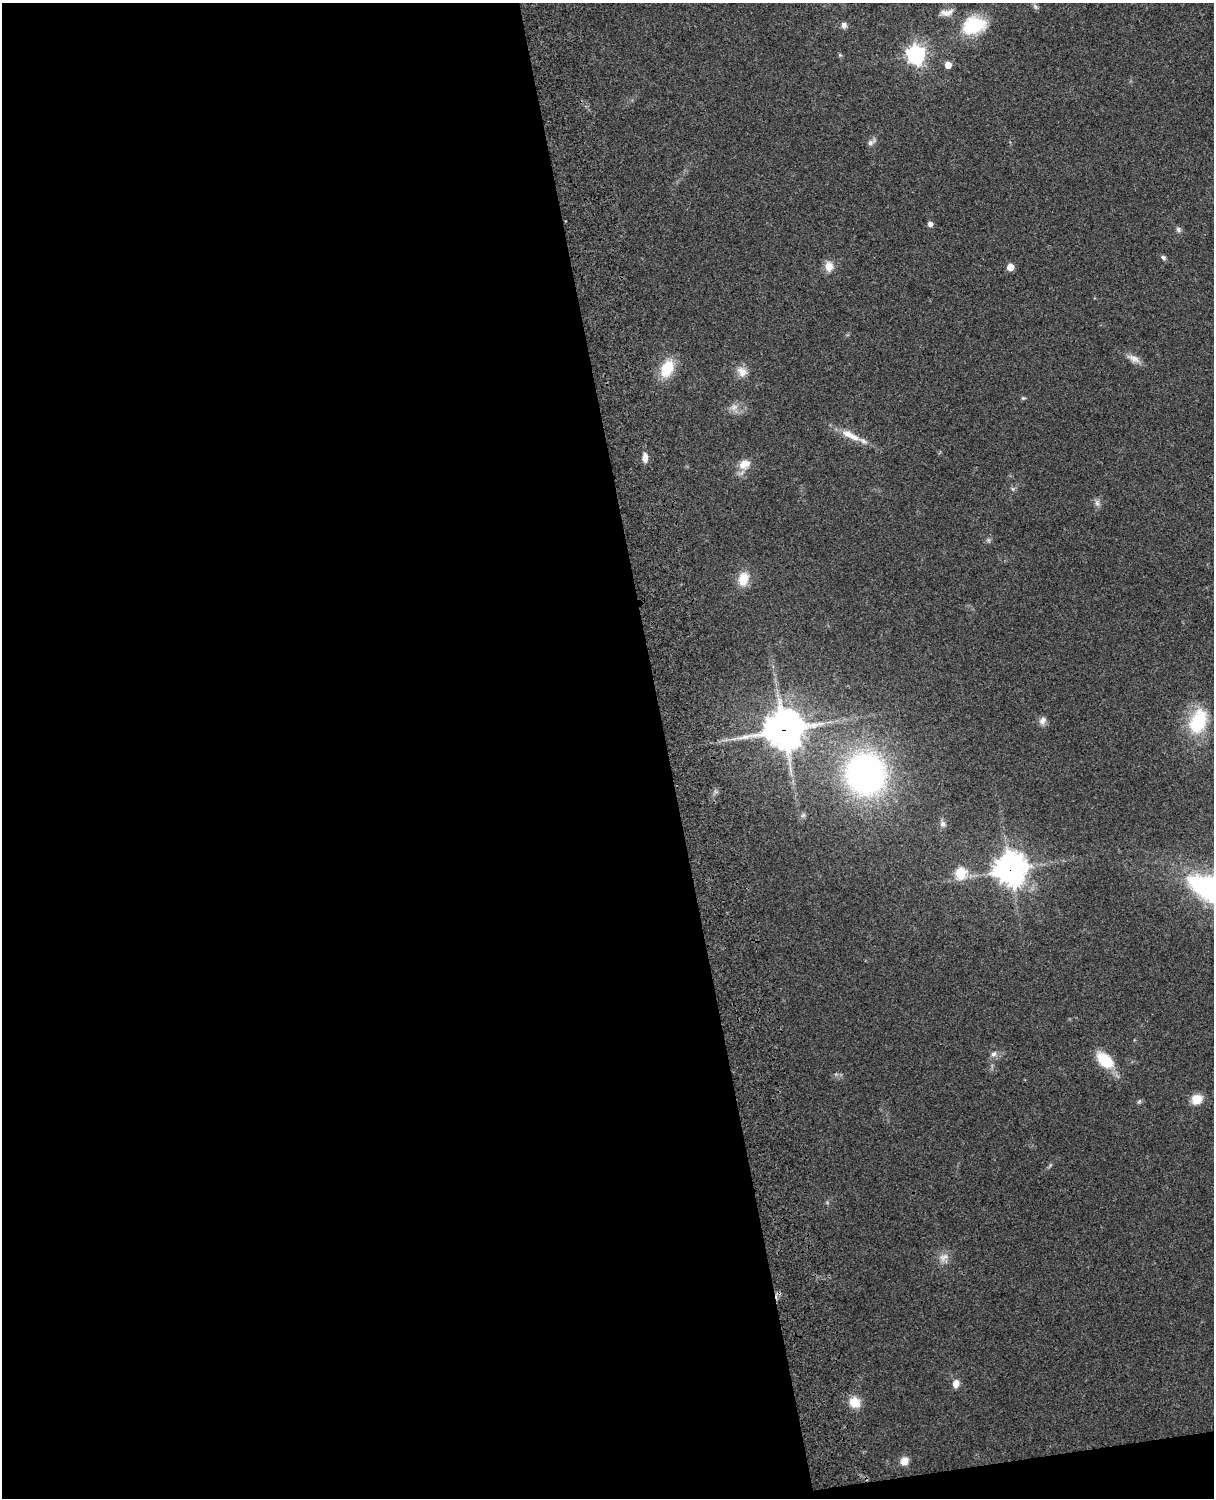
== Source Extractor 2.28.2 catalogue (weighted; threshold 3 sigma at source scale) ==
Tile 9 of 4 x 3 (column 1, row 3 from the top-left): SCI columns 119-1330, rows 164-1659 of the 5089 x 4928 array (HDU 1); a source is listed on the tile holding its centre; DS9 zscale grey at full resolution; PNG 1216 x 1500 px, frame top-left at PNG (2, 3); no overlay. Shown black and unused: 56% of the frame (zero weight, under 3 of 4 exposures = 6% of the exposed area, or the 3 px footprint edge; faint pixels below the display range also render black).
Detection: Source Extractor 2.28.2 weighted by HDU 2 'WHT'; one run over the whole footprint, this tile lists its part. Background 0.285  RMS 0.0092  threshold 0.0415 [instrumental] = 3 sigma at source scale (4.5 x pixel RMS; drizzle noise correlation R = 1.50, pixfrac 1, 0.05/0.05 arcsec/px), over >= 5 px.
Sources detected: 41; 2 inside a brighter listed object's ellipse — not listed separately; the other 39 listed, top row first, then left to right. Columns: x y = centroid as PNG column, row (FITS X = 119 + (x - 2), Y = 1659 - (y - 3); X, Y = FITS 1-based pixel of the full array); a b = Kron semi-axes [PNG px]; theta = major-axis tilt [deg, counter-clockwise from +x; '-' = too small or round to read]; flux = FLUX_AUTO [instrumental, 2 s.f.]
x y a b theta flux
1035 6 7 4 -71 1.9
947 13 19 8 7 7.7
844 25 7 6 - 4
974 25 24 17 16 51
916 55 7 7 - 430
948 65 5 5 - 12
871 142 13 6 36 3.4
930 224 5 5 - 4.3
1178 229 7 6 - 2.4
1163 257 7 5 -45 2
829 266 14 11 -88 8.7
1010 267 5 5 - 16
1134 358 19 8 -27 7
667 368 20 13 64 28
742 372 15 12 -49 8.6
1023 398 6 5 - 1.3
734 407 10 8 26 5.5
852 436 17 9 -31 9.8
645 458 11 6 -89 5.9
744 464 16 12 32 11
1013 489 6 4 -70 1.5
1097 503 10 6 -90 3.5
988 540 6 6 - 1.8
743 579 17 11 77 16
1042 720 11 8 53 4.5
1198 722 28 18 71 53
784 730 13 13 - 2200
865 774 36 34 -72 320
943 824 8 7 - 3.2
1010 869 11 11 - 1300
961 873 6 6 - 52
994 1054 8 7 - 3.6
1105 1060 20 12 -42 32
1197 1099 11 10 - 13
1139 1102 7 4 2 1.5
943 1257 15 10 31 7.5
956 1384 10 7 83 6.2
855 1402 11 10 - 16
904 1461 8 8 - 8.6
Overlapping masked pixels (flux is a lower limit): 2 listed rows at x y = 784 730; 1010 869